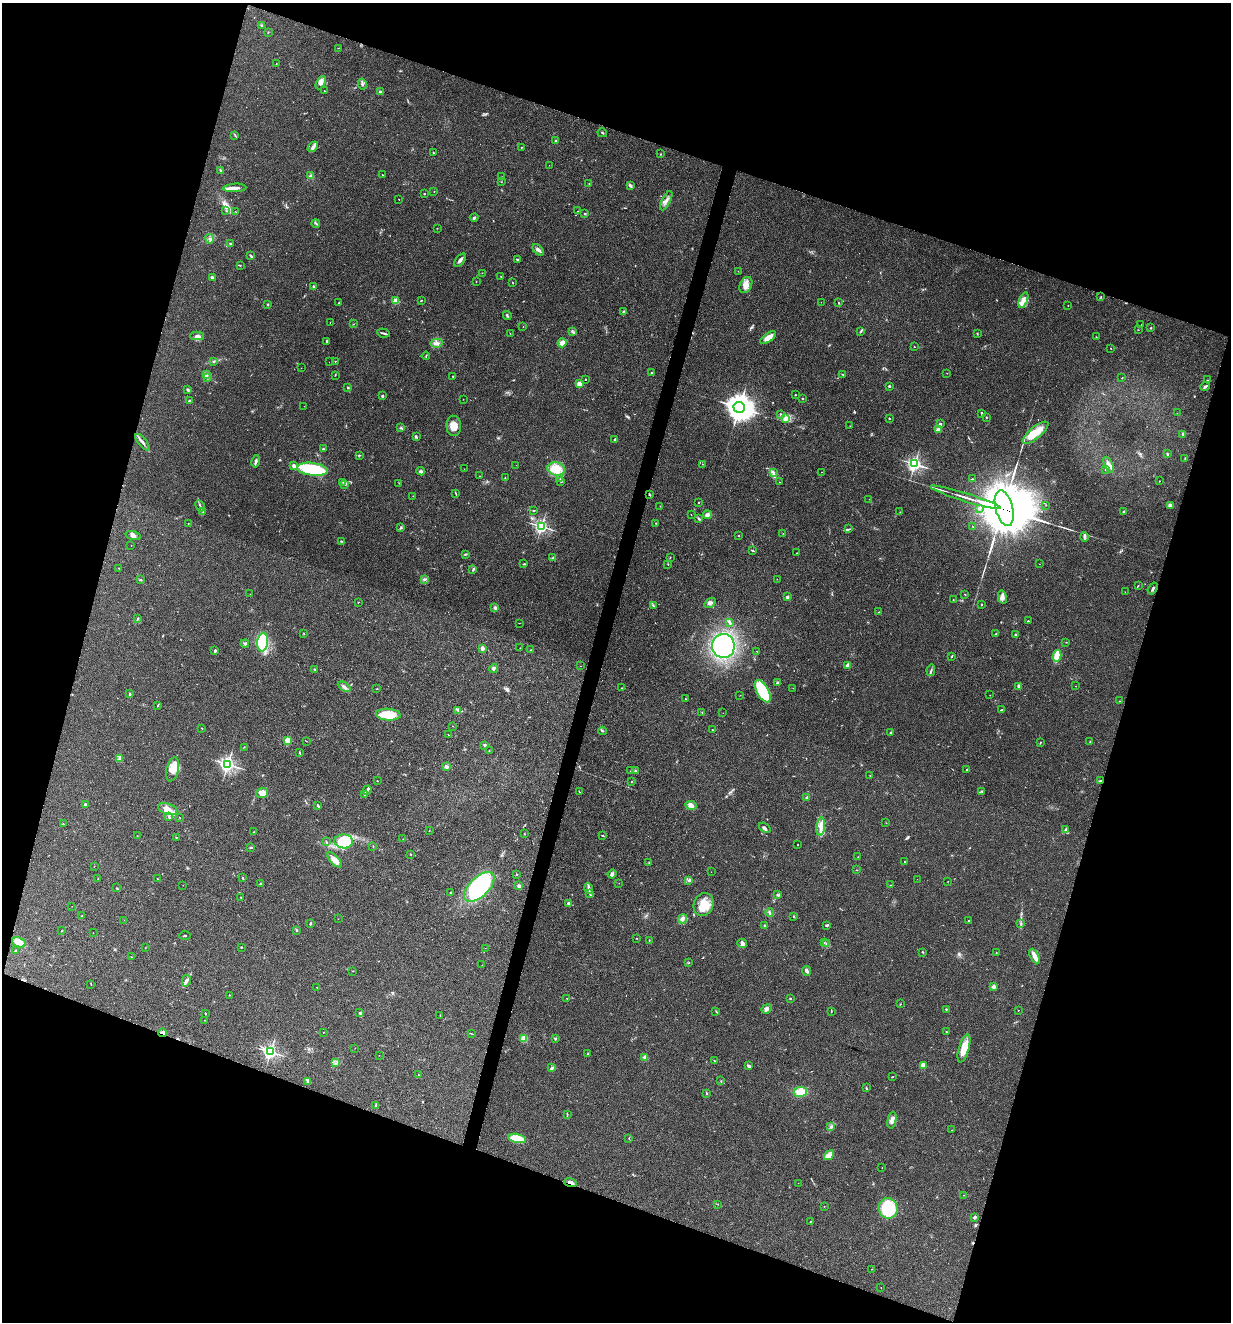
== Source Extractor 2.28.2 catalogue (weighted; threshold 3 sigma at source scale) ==
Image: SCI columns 256-5169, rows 1-5280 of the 5297 x 5282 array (HDU 1 of 3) = the unmasked area's bounding box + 8 px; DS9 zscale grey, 4 x 4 block average (1 PNG px = mean of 4 x 4 image px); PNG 1233 x 1324 px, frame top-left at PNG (2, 3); each listed source drawn as its Kron ellipse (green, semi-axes under 4 px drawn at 4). Shown black and unused: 37% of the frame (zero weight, under 3 of 5 exposures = <1% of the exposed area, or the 3 px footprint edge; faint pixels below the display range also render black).
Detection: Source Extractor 2.28.2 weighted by HDU 2 'WHT'. Background 0.107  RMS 0.0066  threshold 0.0299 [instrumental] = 3 sigma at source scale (4.5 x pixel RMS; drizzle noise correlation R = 1.50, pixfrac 1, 0.05/0.05 arcsec/px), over >= 5 px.
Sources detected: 472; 6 too faint to see at this stretch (4 x 4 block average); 5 inside a brighter object's white glare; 4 cosmic-ray / hot-pixel residue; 3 long thin detections or spike segments (spike, bleed or trail) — neither listed nor drawn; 8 coinciding with a brighter row at this scale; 18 inside a brighter listed object's ellipse — not listed separately; the other 428 listed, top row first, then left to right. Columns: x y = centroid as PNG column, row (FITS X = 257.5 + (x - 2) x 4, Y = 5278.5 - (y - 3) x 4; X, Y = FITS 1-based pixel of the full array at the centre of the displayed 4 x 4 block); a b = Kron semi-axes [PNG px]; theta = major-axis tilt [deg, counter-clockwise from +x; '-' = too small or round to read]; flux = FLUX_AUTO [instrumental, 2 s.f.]
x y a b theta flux
262 25 3 2 - 3
268 32 2 2 - 1.8
338 48 3 2 - 1.3
276 64 2 2 - 1.4
321 83 7 4 62 18
362 84 5 3 - 7.4
324 91 2 2 - 1.5
380 92 3 2 - 5.5
602 133 5 2 - 3.4
235 135 3 2 - 2.7
556 141 3 2 - 4.5
313 147 6 3 42 12
521 147 2 2 - 1.7
433 153 4 2 - 2.6
661 154 2 2 - 1.4
549 165 2 2 - 0.58
221 170 3 2 - 4.2
382 175 2 2 - 1.5
311 176 3 3 - 8
501 177 2 2 - 2
502 182 2 2 - 1.1
589 183 2 2 - 1
630 185 3 3 - 4.9
235 188 11 3 3 24
434 192 2 2 - 1.2
424 194 2 2 - 7.1
399 199 2 2 - 1.3
666 201 11 2 63 15
226 211 2 2 - 1.1
578 211 2 2 - 1.4
236 212 2 2 - 0.93
585 214 2 2 - 3.6
474 217 4 2 - 4.3
316 223 4 2 - 4.7
437 228 2 2 - 1.3
210 239 5 3 - 8.6
230 243 2 2 - 8.2
538 250 7 3 -45 11
251 256 4 2 - 6.6
460 260 8 3 50 14
517 260 4 2 - 5.9
240 265 2 2 - 1.3
738 271 2 2 - 1
482 273 2 2 - 1
212 277 3 3 - 6.8
501 277 2 2 - 1.1
476 282 2 2 - 1.2
513 283 3 2 - 1.8
746 285 8 6 64 29
313 286 2 2 - 4.9
1101 296 2 2 - 1.8
421 300 3 2 - 2.4
1023 300 8 3 69 22
396 301 2 2 - 140
339 302 2 2 - 1.9
821 302 2 2 - 1.2
839 303 3 2 - 3
268 304 2 2 - 2.3
1068 305 2 2 - 0.99
624 312 2 2 - 44
507 315 4 2 - 5.7
330 322 2 2 - 1.4
353 324 2 2 - 1.1
1141 325 2 2 - 0.82
523 327 2 2 - 1.1
1151 328 2 2 - 2.7
1138 330 2 2 - 1.1
573 332 3 2 - 4.3
860 332 4 2 - 3.7
384 333 6 2 -11 7.2
510 333 2 2 - 0.9
977 334 3 2 - 3
197 336 7 4 1 13
1096 337 2 2 - 1.4
768 338 9 3 35 38
326 341 3 2 - 3.3
437 343 6 4 11 13
562 343 5 3 - 29
914 347 2 2 - 1.5
1111 348 2 2 - 1.4
426 356 4 2 - 2.5
213 361 2 2 - 1.9
335 361 2 2 - 4.6
329 362 2 2 - 0.46
301 368 2 2 - 0.75
652 372 2 2 - 3.3
947 373 2 2 - 1.4
843 374 2 2 - 2.7
206 375 2 2 - 2.9
335 375 3 2 - 1.9
453 377 2 2 - 2.6
207 378 3 2 - 3.4
1122 378 2 2 - 1.1
585 379 2 2 - 7.4
1208 380 3 2 - 2.2
579 384 3 3 - 31
889 386 2 2 - 16
1205 387 5 2 - 6.2
348 388 2 2 - 3.3
188 390 4 2 - 5.3
795 395 2 2 - 2.6
382 396 2 2 - 23
802 398 2 2 - 4.8
463 399 2 2 - 0.63
189 401 2 2 - 11
304 406 2 2 - 0.67
739 407 6 5 - 4500
982 413 3 2 - 4.8
1177 413 2 2 - 0.85
780 414 2 2 - 2.1
986 417 2 2 - 6
786 418 3 2 - 7.5
889 418 2 2 - 2.8
940 424 2 2 - 30
454 426 10 7 -85 34
850 426 2 2 - 0.87
401 428 3 2 - 3
938 429 2 2 - 97
1035 433 16 6 39 90
1183 434 2 2 - 3.1
416 437 3 2 - 3.1
615 439 3 2 - 4.6
142 442 10 2 -52 13
323 449 2 2 - 13
1167 454 3 2 - 3.6
359 455 2 2 - 1.7
1185 459 2 2 - 1.1
256 461 6 2 77 11
702 464 2 2 - 1
915 464 2 2 - 1000
516 465 2 2 - 0.47
1109 465 9 2 -66 13
294 466 3 2 - 12
312 469 15 6 -7 170
464 469 2 2 - 0.53
556 469 9 6 -12 70
1106 469 3 2 - 2.6
421 471 4 2 - 6.3
773 472 4 2 - 6.3
822 472 2 2 - 0.86
480 476 2 2 - 1.3
505 478 2 2 - 1.5
560 478 3 2 - 3.2
972 479 2 2 - 1.6
560 481 3 2 - 4.3
1159 481 2 2 - 1.5
343 482 2 2 - 1
779 482 2 2 - 2.6
399 483 3 2 - 2
345 484 4 2 - 4.6
455 493 2 2 - 2.4
650 495 3 2 - 2.7
413 496 2 2 - 1.2
965 497 36 2 -17 480
869 499 2 2 - 0.7
698 502 2 2 - 7.1
1046 505 2 2 - 1.3
1170 505 3 3 - 15
200 506 6 2 -62 5.8
660 506 2 2 - 1.1
979 508 2 2 - 1.5
1004 508 18 8 -75 15000
534 510 3 2 - 2.3
203 511 3 2 - 4.2
900 512 2 2 - 0.94
1124 512 2 2 - 19
691 514 2 2 - 0.88
707 515 4 3 - 14
699 519 3 2 - 4.1
188 523 2 2 - 1.1
656 523 2 2 - 1.9
541 526 2 2 - 800
973 526 2 2 - 0.95
401 528 4 2 - 4.9
849 529 3 2 - 4
783 533 2 2 - 0.83
133 536 8 4 -15 14
739 536 2 2 - 1.7
1084 537 4 2 - 11
342 541 2 2 - 1.6
131 545 2 2 - 0.9
752 550 3 2 - 5.5
797 553 2 2 - 2.6
465 554 3 2 - 4.2
670 557 2 2 - 1.2
553 558 2 2 - 3.6
523 564 2 2 - 2.2
668 564 2 2 - 2.7
1039 564 2 2 - 1.1
119 568 2 2 - 2.8
473 570 3 2 - 3.9
425 579 4 2 - 7.5
777 579 2 2 - 0.92
140 580 3 2 - 3.3
1138 586 3 2 - 2.1
1153 589 6 2 57 6.1
1125 592 2 2 - 0.51
250 594 2 2 - 1.2
965 594 2 2 - 2.4
787 597 2 2 - 27
1002 597 7 4 -77 15
953 600 2 2 - 1.2
358 602 2 2 - 4.6
710 603 6 3 32 11
981 605 2 2 - 7.8
653 606 3 2 - 2.2
495 608 3 3 - 7.3
879 612 2 2 - 1.5
138 619 3 2 - 3.3
1028 621 2 2 - 2.5
730 622 3 2 - 4.4
519 623 2 2 - 1
303 633 2 2 - 2.2
996 634 2 2 - 2.4
1015 635 2 2 - 5.3
263 642 9 5 84 270
1066 642 2 2 - 1.2
245 643 4 3 - 5.5
723 646 12 11 - 450
482 648 4 3 - 12
520 648 2 2 - 0.77
531 650 2 2 - 1.6
215 651 3 2 - 6.5
757 651 2 2 - 1.1
952 656 4 2 - 2.4
1057 656 6 3 76 99
847 665 2 2 - 72
580 666 2 2 - 0.78
494 668 4 3 - 8.7
315 669 3 2 - 3.5
931 670 6 2 77 6.3
777 683 3 2 - 3.9
1019 686 2 2 - 12
1075 686 2 2 - 1.1
344 687 7 3 -31 11
621 688 2 2 - 1.1
793 688 2 2 - 1.2
377 689 2 2 - 1.6
763 691 12 6 -60 180
130 694 2 2 - 4.1
740 695 2 2 - 0.84
990 695 2 2 - 0.82
685 699 2 2 - 1.3
1120 701 2 2 - 1.6
158 705 3 2 - 2.8
458 710 4 2 - 5.3
1002 710 3 2 - 3.3
702 712 2 2 - 1.2
723 713 2 2 - 0.68
388 715 12 6 -4 120
453 726 2 2 - 0.91
202 728 3 2 - 1.3
712 730 2 2 - 1.6
602 731 4 2 - 4
891 732 3 2 - 2.2
449 735 2 2 - 1.1
288 740 2 2 - 170
306 741 2 2 - 1.1
1090 742 2 2 - 1.7
1040 743 3 2 - 2.6
485 745 3 2 - 8.1
244 747 3 2 - 1.8
489 750 2 2 - 1.7
300 753 3 2 - 2.1
119 758 3 2 - 6.3
228 764 3 3 - 1200
446 766 3 2 - 7.8
173 769 12 6 77 43
967 769 2 2 - 2.8
631 771 2 2 - 3.2
635 771 2 2 - 2.9
870 776 2 2 - 1.7
377 781 2 2 - 1.7
1101 781 3 2 - 5.8
631 782 2 2 - 6.9
367 790 5 2 - 9
982 791 2 2 - 1.7
579 792 2 2 - 1.3
262 793 6 5 - 35
364 795 2 2 - 2.1
807 798 3 2 - 7.5
85 805 3 2 - 7
691 805 5 3 - 15
318 806 3 2 - 5.2
168 809 10 5 -18 32
169 816 3 2 - 3.6
180 818 2 2 - 1.4
886 823 2 2 - 1.5
63 824 2 2 - 2
821 827 9 4 83 24
765 828 6 2 -38 7.2
1065 829 3 2 - 3.2
429 831 2 2 - 1.4
254 832 3 2 - 2.6
524 834 2 2 - 3.4
137 836 2 2 - 1.2
602 836 3 2 - 3.3
176 837 2 2 - 5.3
403 839 2 2 - 1
326 841 3 2 - 3.1
344 841 9 7 -3 190
798 845 2 2 - 4.5
373 846 2 2 - 2
251 847 3 2 - 3.2
411 854 2 2 - 1.9
858 857 2 2 - 1.5
335 860 9 3 -46 32
649 862 2 2 - 1.2
905 862 2 2 - 5.6
94 866 2 2 - 0.83
856 870 2 2 - 1.2
711 872 2 2 - 1
612 874 4 3 - 11
516 875 2 2 - 1.5
243 878 3 2 - 3.2
98 879 2 2 - 1.8
157 879 2 2 - 1.1
917 879 2 2 - 1.1
688 880 2 2 - 1.5
948 881 2 2 - 1.4
619 883 2 2 - 0.82
260 884 2 2 - 12
183 885 2 2 - 0.56
891 885 2 2 - 1.6
519 886 4 3 - 9.3
479 887 19 10 44 340
116 888 2 2 - 2.3
589 888 5 2 - 7.5
451 893 2 2 - 20
590 893 4 2 - 5
777 895 2 2 - 1.2
241 897 2 2 - 1.8
568 903 2 2 - 33
703 904 12 9 68 70
72 906 2 2 - 0.59
770 912 4 2 - 5.9
82 916 3 2 - 3
794 916 2 2 - 2.1
338 919 2 2 - 0.63
683 919 5 3 - 9.2
124 920 2 2 - 0.59
969 920 3 2 - 2.6
310 923 3 2 - 3.6
1021 924 2 2 - 2.1
827 925 3 2 - 6.9
764 926 3 2 - 3.9
62 930 2 2 - 2.1
297 931 3 2 - 3
93 933 2 2 - 2.2
185 936 6 2 2 2.7
637 938 2 2 - 4.7
649 940 2 2 - 1.9
19 942 7 5 -24 43
742 943 5 3 - 12
824 943 2 2 - 1.4
827 944 3 2 - 2.9
145 947 2 2 - 1.1
241 947 2 2 - 6.7
485 948 2 2 - 0.84
16 950 2 2 - 1.9
923 952 2 2 - 2.4
996 953 2 2 - 1.6
1034 956 8 2 -62 42
131 957 2 2 - 1.4
689 963 3 2 - 2.3
482 965 2 2 - 0.77
353 971 2 2 - 1.5
807 971 5 3 - 8.6
186 981 6 4 76 10
91 984 3 2 - 2.1
317 987 2 2 - 1.2
993 987 2 2 - 66
229 995 2 2 - 1.8
567 998 2 2 - 1.6
790 998 2 2 - 2.1
901 1004 2 2 - 1.1
766 1009 5 4 - 10
946 1009 2 2 - 2.8
1018 1010 2 2 - 1.1
716 1011 2 2 - 2.1
831 1011 3 2 - 1.9
205 1013 3 2 - 3
359 1013 4 2 - 3.2
440 1015 2 2 - 2
204 1020 2 2 - 0.79
323 1032 2 2 - 1.6
947 1032 2 2 - 1.6
163 1033 4 2 - 16
471 1033 3 2 - 1.9
524 1038 3 3 - 19
555 1039 2 2 - 19
355 1048 2 2 - 0.76
964 1048 14 5 74 52
270 1052 2 2 - 1000
588 1053 3 2 - 2.8
379 1055 2 2 - 0.72
645 1057 2 2 - 70
715 1061 2 2 - 1.5
335 1063 2 2 - 1.2
923 1065 2 2 - 110
749 1066 4 3 - 5.5
552 1068 3 2 - 9.1
418 1075 2 2 - 1
892 1077 3 2 - 1.8
307 1081 3 2 - 2.8
721 1081 3 2 - 1.5
866 1088 2 2 - 3.2
800 1092 7 5 7 53
706 1094 2 2 - 2.1
376 1106 3 2 - 2.8
567 1114 2 2 - 1.6
892 1120 8 3 77 17
831 1127 4 3 - 5.5
952 1130 2 2 - 1.1
517 1138 9 4 -11 72
629 1138 2 2 - 1.9
829 1155 5 3 - 31
882 1167 2 2 - 1.2
570 1183 6 3 -19 14
798 1183 2 2 - 0.99
964 1195 2 2 - 0.79
718 1204 2 2 - 1.1
824 1206 2 2 - 0.78
888 1208 10 9 - 180
975 1217 2 2 - 39
810 1221 2 2 - 2.7
872 1269 2 2 - 0.91
881 1288 2 2 - 0.89
Overlapping masked pixels (flux is a lower limit): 5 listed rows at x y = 965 497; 1004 508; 1101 781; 163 1033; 570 1183
Diffuse or blended objects may show on this block-average render without a row.